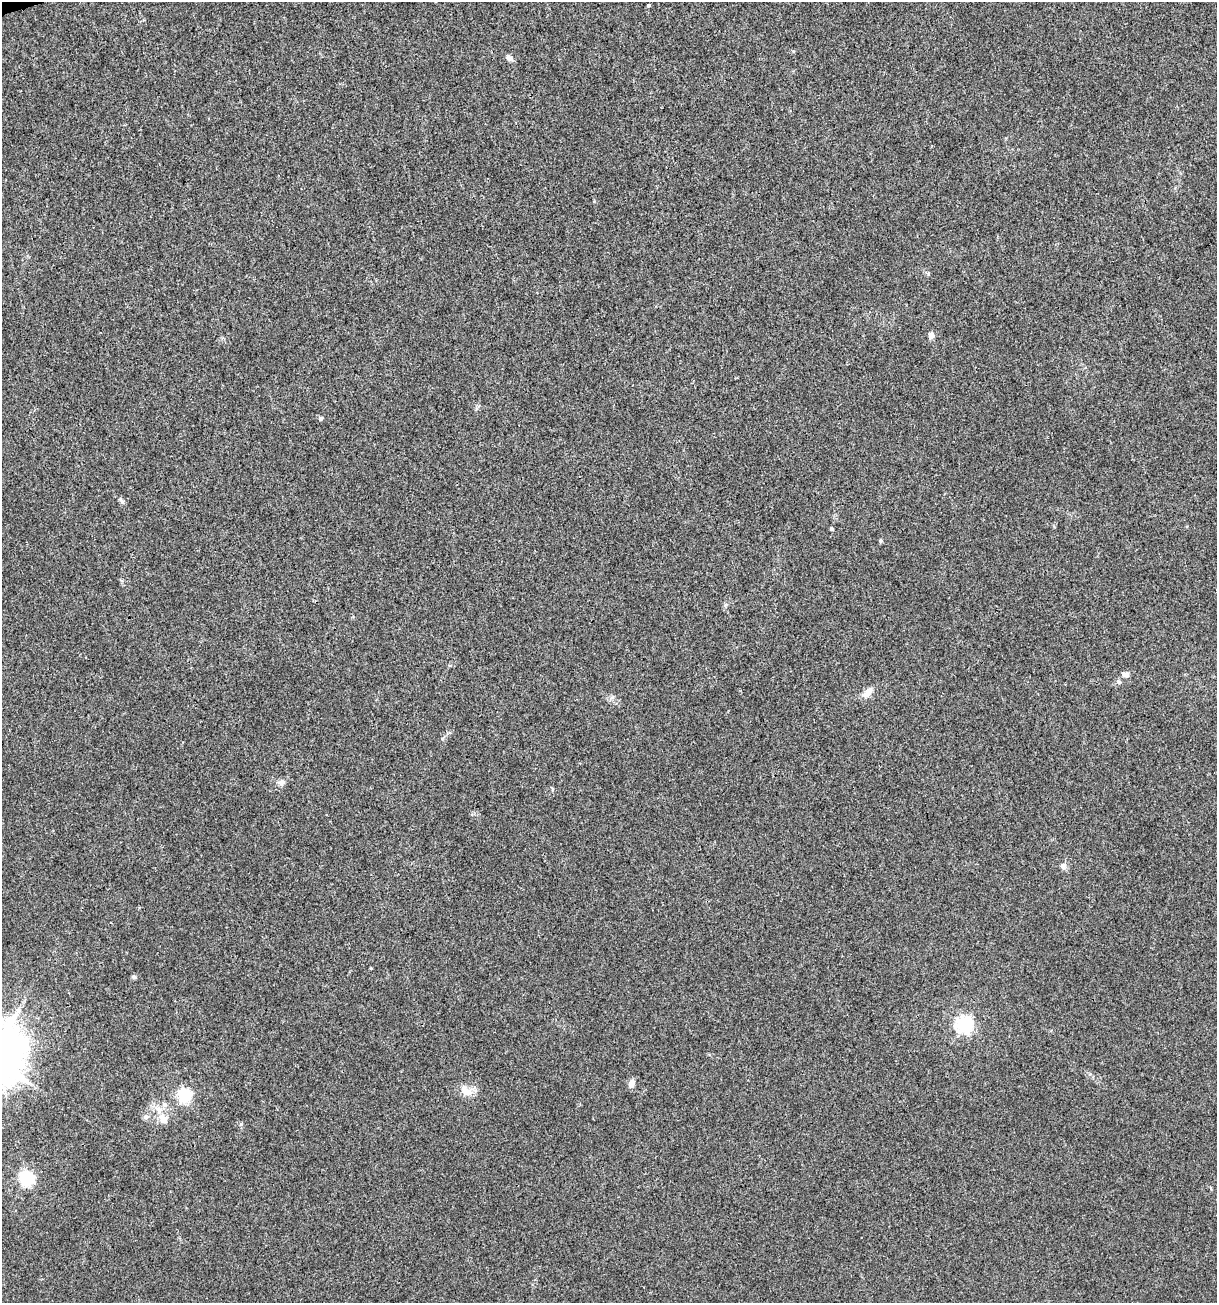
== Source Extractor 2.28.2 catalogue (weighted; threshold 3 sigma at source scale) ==
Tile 11 of 4 x 4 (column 3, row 3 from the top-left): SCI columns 2532-3746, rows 1302-2602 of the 5012 x 5207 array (HDU 1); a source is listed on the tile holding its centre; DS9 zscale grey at full resolution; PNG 1219 x 1305 px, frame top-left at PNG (2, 2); no overlay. Shown black and unused: <1% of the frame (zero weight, under 3 of 4 exposures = <1% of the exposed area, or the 3 px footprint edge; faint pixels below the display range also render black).
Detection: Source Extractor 2.28.2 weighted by HDU 2 'WHT'; one run over the whole footprint, this tile lists its part. Background 0.00318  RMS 0.0027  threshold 0.0121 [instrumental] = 3 sigma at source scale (4.5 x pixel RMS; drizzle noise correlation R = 1.50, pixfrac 1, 0.0396/0.0396 arcsec/px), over >= 5 px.
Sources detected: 20; all 20 listed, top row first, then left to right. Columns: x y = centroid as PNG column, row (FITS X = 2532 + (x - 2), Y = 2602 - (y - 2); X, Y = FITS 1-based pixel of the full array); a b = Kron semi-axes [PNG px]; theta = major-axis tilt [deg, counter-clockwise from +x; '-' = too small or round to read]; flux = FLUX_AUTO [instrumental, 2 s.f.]
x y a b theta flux
649 5 3 3 - 0.6
509 57 8 6 -23 0.96
931 335 8 7 - 1.2
320 418 6 5 - 0.43
122 501 8 4 -38 0.5
831 529 4 4 - 0.38
1126 674 9 6 -10 0.86
1119 682 6 5 - 0.62
868 693 16 8 47 1.9
282 782 9 7 6 0.99
1063 866 8 6 -25 0.94
134 977 6 5 - 0.49
964 1024 6 6 - 75
631 1084 9 6 70 1.8
466 1091 16 11 -40 2.9
184 1095 6 6 - 48
164 1105 8 6 -45 0.88
146 1117 7 6 - 0.78
163 1119 16 10 -48 2.9
27 1179 6 6 - 57
Unlisted compact peaks at least as high as the median listed source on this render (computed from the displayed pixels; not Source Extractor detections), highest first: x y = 241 1124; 880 541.